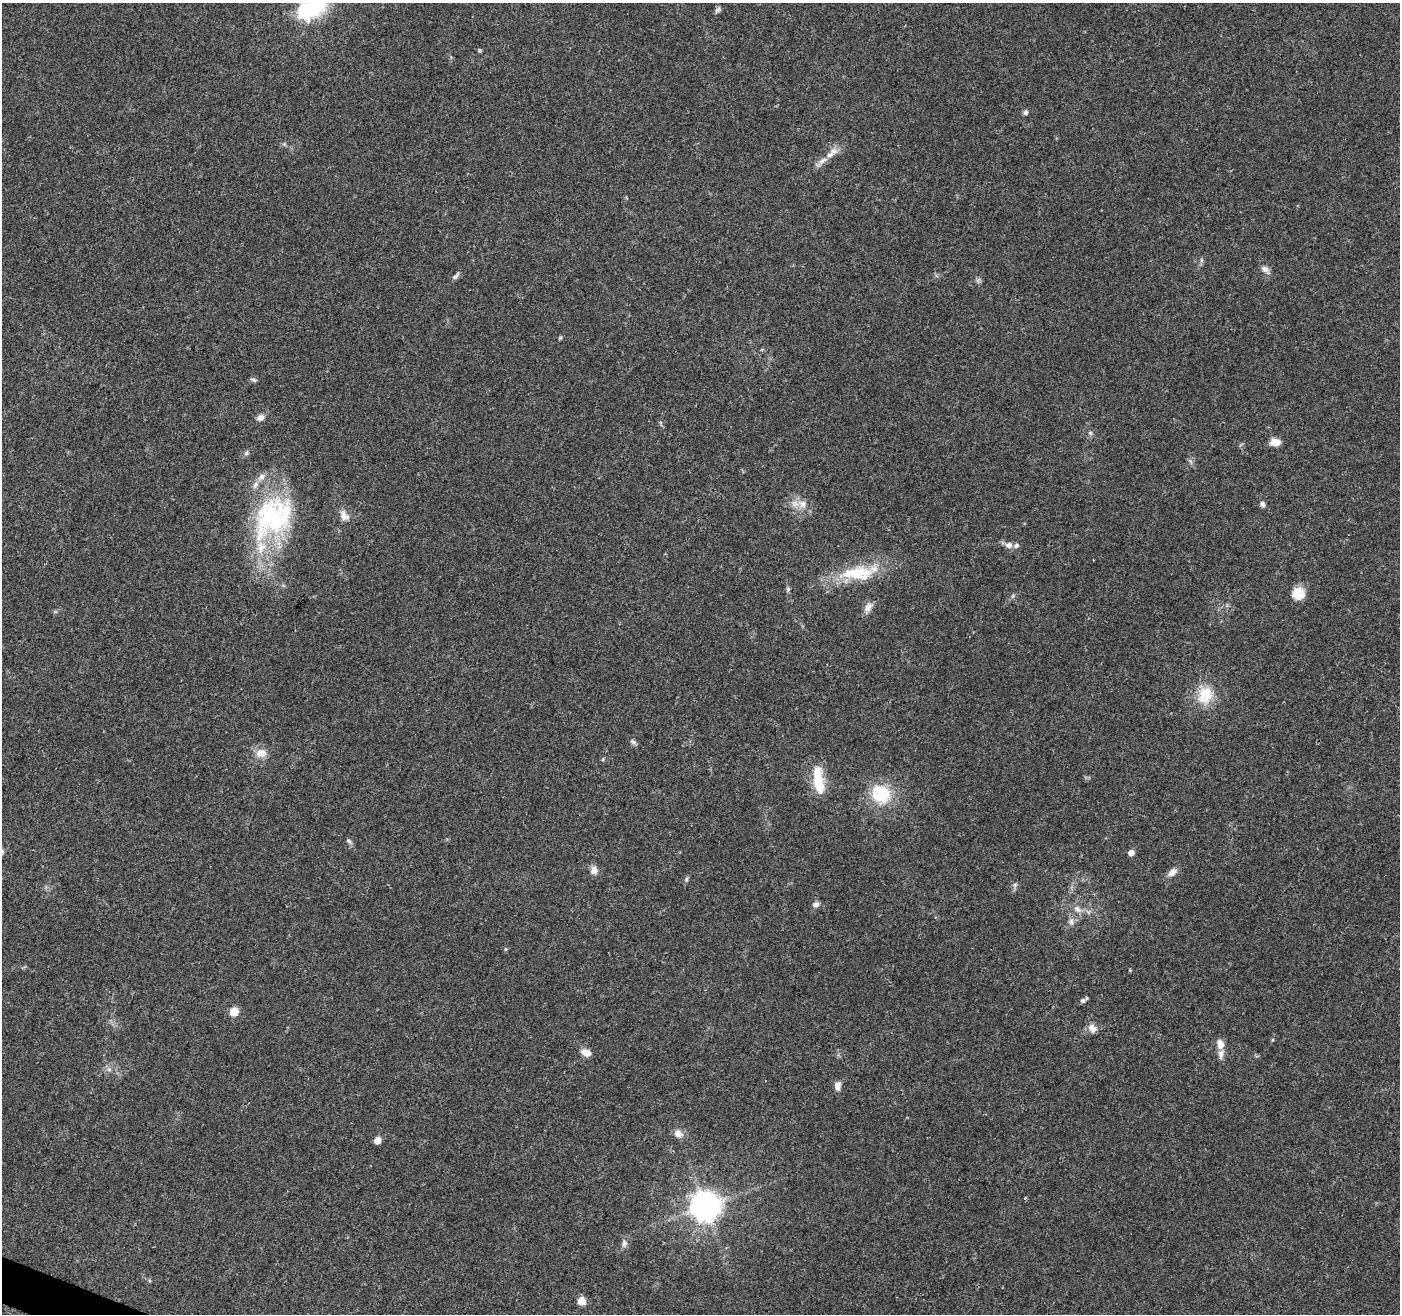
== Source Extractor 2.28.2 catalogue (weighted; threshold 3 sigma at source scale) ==
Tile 7 of 4 x 4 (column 3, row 2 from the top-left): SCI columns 2805-4202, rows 2836-4147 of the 5612 x 5735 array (HDU 1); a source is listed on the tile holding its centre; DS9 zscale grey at full resolution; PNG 1402 x 1316 px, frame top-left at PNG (2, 3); no overlay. Shown black and unused: <1% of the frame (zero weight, under 3 of 4 exposures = <1% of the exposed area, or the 3 px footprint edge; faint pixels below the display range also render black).
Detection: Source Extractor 2.28.2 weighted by HDU 2 'WHT'; one run over the whole footprint, this tile lists its part. Background 0.0458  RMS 0.0038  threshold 0.017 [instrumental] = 3 sigma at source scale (4.5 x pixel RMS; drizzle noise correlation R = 1.50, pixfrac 1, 0.0396/0.0396 arcsec/px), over >= 5 px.
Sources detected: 62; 10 inside a brighter listed object's ellipse — not listed separately; the other 52 listed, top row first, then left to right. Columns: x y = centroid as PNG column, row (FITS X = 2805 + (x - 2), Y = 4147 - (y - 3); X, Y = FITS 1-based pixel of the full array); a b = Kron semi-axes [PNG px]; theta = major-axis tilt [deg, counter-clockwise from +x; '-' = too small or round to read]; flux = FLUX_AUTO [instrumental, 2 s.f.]
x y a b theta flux
718 10 10 5 48 0.93
304 12 7 6 - 74
479 50 6 4 -72 0.46
1025 112 7 6 - 0.94
830 155 13 8 41 3.1
1201 260 6 4 71 0.66
1265 269 10 7 -20 1.7
455 276 12 5 44 1.2
560 337 6 4 68 0.49
254 380 9 4 -19 0.76
260 418 10 7 34 1.9
1090 433 6 5 - 0.73
1275 442 12 8 -4 3.2
246 453 7 5 47 0.77
802 504 14 11 -30 3.9
1262 504 6 5 - 1.4
344 516 15 10 -56 3
272 519 56 45 65 58
1009 545 10 8 -25 1.9
857 573 40 21 0 18
788 589 6 5 - 0.69
1298 593 13 13 - 6.7
1013 596 7 4 71 0.59
868 607 14 9 57 2.5
1205 695 23 18 70 11
633 742 9 5 -24 0.96
261 753 14 11 7 4.1
603 759 5 3 - 0.4
818 780 37 12 -83 11
881 794 26 23 -45 16
349 841 8 6 -51 0.89
1131 853 5 5 - 2.9
594 870 9 8 - 2.7
1172 872 11 7 44 2.4
686 879 7 5 69 0.74
1015 885 7 5 45 0.89
816 904 9 7 11 1.4
1077 909 12 7 -51 2.1
1071 921 9 7 -85 1.6
505 949 5 4 - 0.48
1083 1000 6 5 - 0.94
234 1012 5 5 - 14
1092 1028 13 9 -50 2.4
1220 1044 12 8 -83 3
586 1053 12 8 -22 3
109 1069 7 4 0 0.88
837 1086 11 8 85 2
678 1133 10 9 - 2.5
377 1140 6 5 - 3.4
705 1206 9 9 - 590
624 1243 11 7 -83 1.5
581 1301 5 5 - 9.3
Isophote crosses this tile's border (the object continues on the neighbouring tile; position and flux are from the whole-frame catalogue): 1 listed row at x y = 304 12